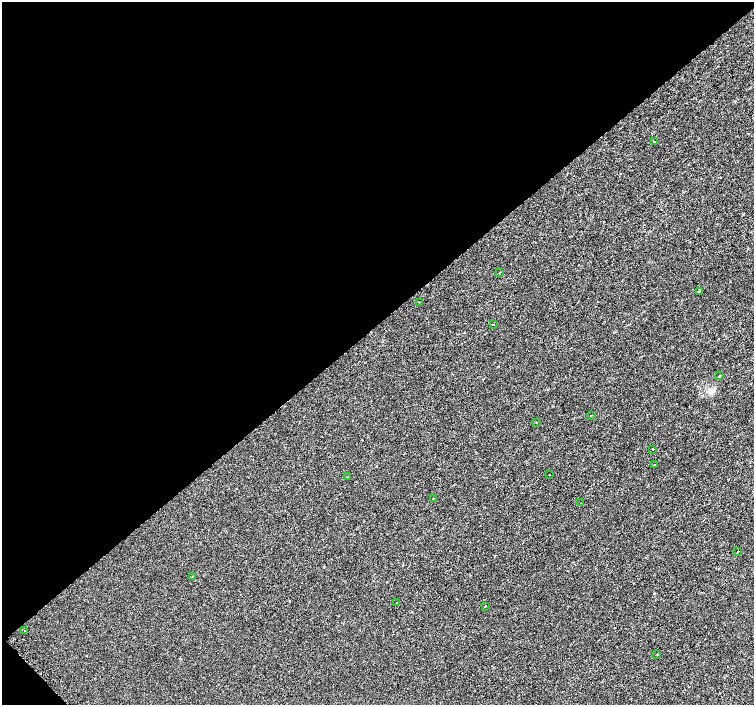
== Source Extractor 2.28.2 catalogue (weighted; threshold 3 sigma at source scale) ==
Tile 5 of 4 x 4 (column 1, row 2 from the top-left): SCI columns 29-1532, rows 3046-4451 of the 6063 x 6024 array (HDU 1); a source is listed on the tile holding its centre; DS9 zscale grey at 2 x 2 block average (1 PNG px = mean of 2 x 2 image px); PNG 756 x 707 px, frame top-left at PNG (2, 2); each listed source drawn as its Kron ellipse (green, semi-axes under 4 px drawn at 4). Shown black and unused: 46% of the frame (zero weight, under 2 of 3 exposures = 2% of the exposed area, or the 3 px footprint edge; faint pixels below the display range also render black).
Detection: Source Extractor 2.28.2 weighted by HDU 2 'WHT'; one run over the whole footprint, this tile lists its part. Background -9.48e-05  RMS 0.003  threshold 0.0133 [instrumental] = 3 sigma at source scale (4.5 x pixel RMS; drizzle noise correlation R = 1.50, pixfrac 1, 0.0396/0.0396 arcsec/px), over >= 5 px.
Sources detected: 20; all 20 listed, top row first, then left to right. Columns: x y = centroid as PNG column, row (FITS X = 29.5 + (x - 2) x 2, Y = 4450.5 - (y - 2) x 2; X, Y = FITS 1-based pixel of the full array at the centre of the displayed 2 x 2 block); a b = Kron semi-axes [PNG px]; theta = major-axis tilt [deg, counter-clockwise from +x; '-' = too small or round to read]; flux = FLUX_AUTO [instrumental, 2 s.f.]
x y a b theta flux
654 142 3 2 - 0.8
499 273 2 2 - 0.4
699 292 2 2 - 2.7
420 302 2 2 - 0.37
493 325 2 2 - 0.62
719 376 3 2 - 0.45
591 415 2 2 - 0.28
537 422 2 2 - 0.38
652 449 2 2 - 0.83
654 464 2 2 - 0.24
549 475 2 2 - 1.5
347 477 2 2 - 1.2
434 499 2 2 - 1.2
581 503 2 2 - 0.37
738 551 2 2 - 0.43
193 576 2 2 - 0.32
397 603 2 2 - 1.4
485 606 2 2 - 0.31
24 631 2 2 - 0.63
657 655 2 2 - 1.6
Diffuse or blended objects may show on this block-average render without a row.